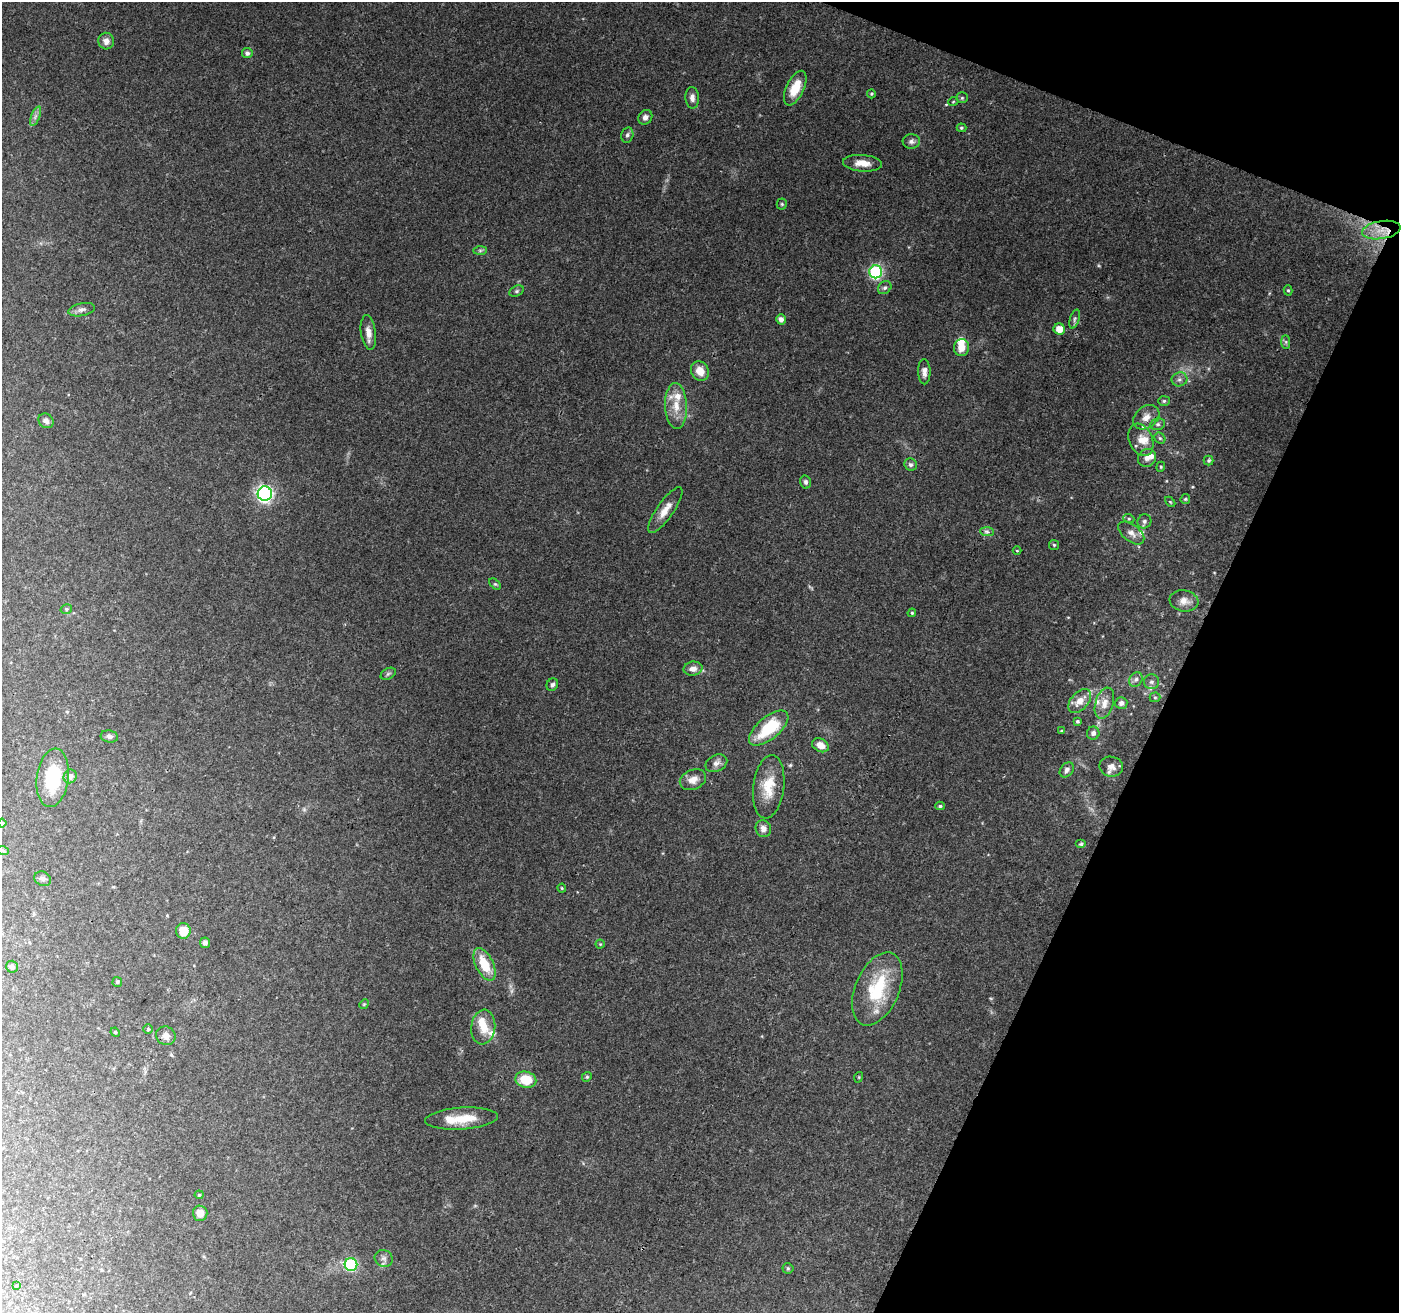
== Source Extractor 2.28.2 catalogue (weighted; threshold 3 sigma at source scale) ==
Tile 8 of 4 x 4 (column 4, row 2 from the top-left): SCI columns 4203-5599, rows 2896-4206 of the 5600 x 5726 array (HDU 1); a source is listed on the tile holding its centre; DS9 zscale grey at full resolution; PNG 1401 x 1315 px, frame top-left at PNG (2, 2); each listed source drawn as its Kron ellipse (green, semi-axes under 4 px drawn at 4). Shown black and unused: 19% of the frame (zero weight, under 3 of 4 exposures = <1% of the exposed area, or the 3 px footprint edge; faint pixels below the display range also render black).
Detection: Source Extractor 2.28.2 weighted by HDU 2 'WHT'; one run over the whole footprint, this tile lists its part. Background 0.111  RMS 0.0061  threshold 0.0276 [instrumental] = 3 sigma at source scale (4.5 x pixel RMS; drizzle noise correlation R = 1.50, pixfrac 1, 0.0396/0.0396 arcsec/px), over >= 5 px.
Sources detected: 119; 1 cosmic-ray / hot-pixel residue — neither listed nor drawn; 11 inside a brighter listed object's ellipse — not listed separately; the other 107 listed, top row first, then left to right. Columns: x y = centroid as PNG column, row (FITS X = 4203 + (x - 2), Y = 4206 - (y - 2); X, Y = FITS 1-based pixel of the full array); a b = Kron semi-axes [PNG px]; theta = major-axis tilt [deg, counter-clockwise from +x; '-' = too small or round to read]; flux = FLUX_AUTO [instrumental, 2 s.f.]
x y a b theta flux
106 41 8 8 - 3.5
247 53 5 5 - 2
795 88 18 9 65 13
871 94 4 4 - 0.65
692 98 11 6 -87 2.8
962 98 5 5 - 1
953 102 5 3 - 0.54
35 116 10 3 69 1.6
645 117 8 6 50 2.5
961 128 5 4 - 0.82
627 135 8 6 77 1.5
911 141 8 7 - 2.2
862 163 20 8 -5 6.2
782 204 5 5 - 0.82
1381 230 19 9 9 10
480 250 7 4 0 1.1
876 272 6 6 - 82
885 288 7 6 - 1.6
1288 290 5 4 - 0.91
517 291 7 5 27 1.1
81 310 14 6 11 2.7
781 319 5 5 - 2.6
1075 319 10 4 72 1.5
1059 329 6 5 - 6.2
368 332 17 7 -82 4.9
1286 342 7 4 -90 1.2
961 348 8 7 - 7.4
700 371 10 8 -64 6.9
924 372 12 6 -89 3.2
1179 379 8 7 - 2.1
1164 401 6 5 - 1
676 406 23 11 -88 10
1146 417 14 10 39 5.3
46 421 8 7 - 2.7
1158 424 7 5 13 1.5
1160 438 6 5 - 0.96
1141 440 17 11 -68 6.5
1147 458 9 8 - 3.6
1209 460 5 5 - 0.96
911 464 6 6 - 1.5
1161 467 5 4 - 0.84
805 482 6 5 - 1.4
265 494 7 7 - 160
1185 499 5 4 - 0.77
1170 502 6 3 -45 0.61
665 510 27 8 55 7.3
1129 519 5 3 - 0.78
1144 521 7 6 - 1.9
987 532 7 4 -2 1.5
1131 533 15 8 -39 4
1054 545 5 5 - 0.84
1017 551 4 3 - 0.51
495 584 7 4 -43 0.86
1184 601 14 10 -8 5.5
66 609 6 4 16 1
912 613 4 4 - 0.66
693 669 9 7 10 3.7
388 674 8 5 30 1.3
1136 679 8 6 57 1.9
1152 682 8 7 - 2
552 685 6 5 - 1.5
1155 697 5 5 - 0.81
1080 701 14 8 48 6.1
1104 703 16 9 73 5.4
1121 703 6 6 - 2.5
1077 721 3 3 - 0.91
769 728 24 11 40 26
1061 731 4 3 - 0.51
1093 733 6 6 - 2.2
109 736 9 6 -9 1.8
820 745 9 6 -29 4.8
716 763 11 8 26 2.9
1111 767 12 10 -8 4.2
1067 770 8 6 53 2.2
70 776 7 6 - 3
53 778 29 16 82 30
693 780 14 9 23 5
769 787 32 15 83 16
940 806 5 4 - 0.93
2 823 4 4 - 0.61
763 829 9 7 -68 3.1
1081 844 5 4 - 0.98
3 851 6 4 -20 0.79
43 879 8 7 - 1.7
562 888 4 4 - 0.64
183 931 7 7 - 9.2
205 943 5 5 - 1.8
600 944 4 4 - 0.65
484 964 17 9 -64 16
12 967 6 6 - 1.4
117 982 5 4 - 0.81
877 989 38 22 67 36
364 1004 5 4 - 0.69
483 1027 17 12 83 8.9
148 1029 4 4 - 0.77
115 1032 5 4 - 0.63
166 1036 10 9 - 3.9
587 1077 5 4 - 0.86
859 1077 5 3 - 0.56
526 1080 10 8 -14 15
461 1119 36 11 4 15
199 1195 4 4 - 0.68
200 1213 7 7 - 5.1
384 1258 9 8 - 2.6
351 1264 6 6 - 55
788 1268 5 5 - 0.88
16 1286 3 3 - 0.44
Overlapping masked pixels (flux is a lower limit): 1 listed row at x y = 1381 230
Isophote crosses this tile's border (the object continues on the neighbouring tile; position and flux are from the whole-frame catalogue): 1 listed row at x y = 2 823